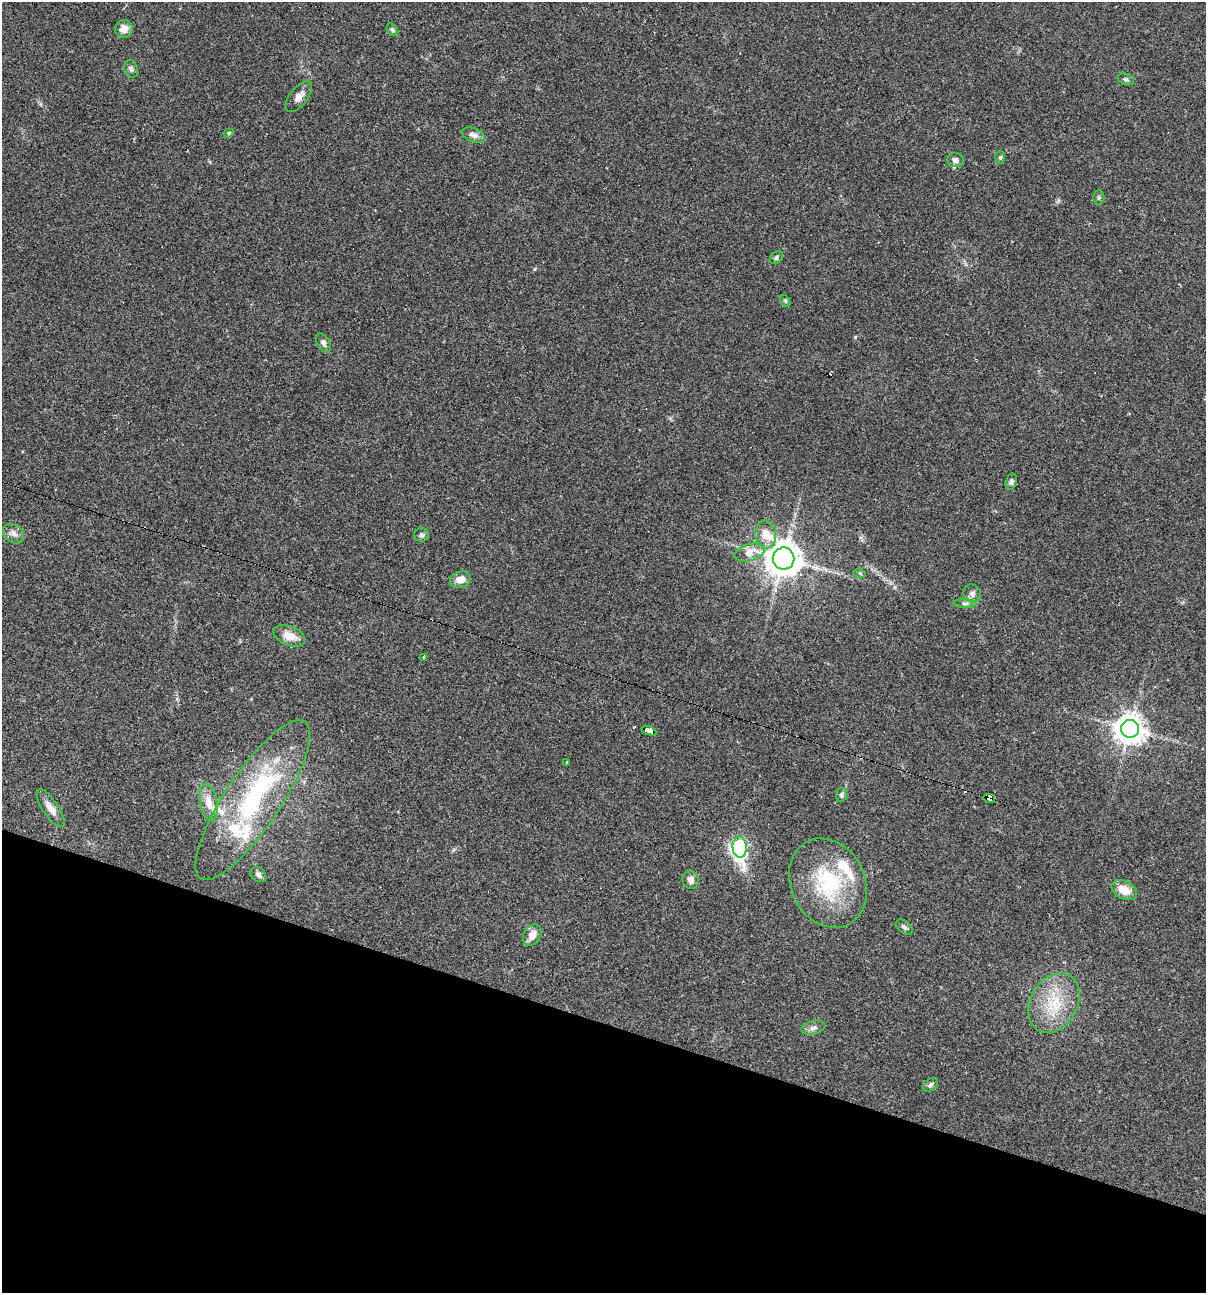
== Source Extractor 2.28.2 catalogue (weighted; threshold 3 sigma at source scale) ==
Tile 15 of 4 x 4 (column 3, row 4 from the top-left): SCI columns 2655-3858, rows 1-1291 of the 5184 x 5165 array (HDU 1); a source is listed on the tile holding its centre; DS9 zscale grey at full resolution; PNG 1208 x 1295 px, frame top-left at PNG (2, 2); each listed source drawn as its Kron ellipse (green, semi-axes under 4 px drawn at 4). Shown black and unused: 21% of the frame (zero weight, under 2 of 3 exposures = <1% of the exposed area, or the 3 px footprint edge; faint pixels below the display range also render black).
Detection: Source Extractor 2.28.2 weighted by HDU 2 'WHT'; one run over the whole footprint, this tile lists its part. Background 0.0493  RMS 0.005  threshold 0.0227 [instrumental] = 3 sigma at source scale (4.5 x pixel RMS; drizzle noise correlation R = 1.50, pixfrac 1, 0.05/0.05 arcsec/px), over >= 5 px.
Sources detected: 54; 1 inside a brighter object's white glare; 5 cosmic-ray / hot-pixel residue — neither listed nor drawn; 5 inside a brighter listed object's ellipse — not listed separately; the other 43 listed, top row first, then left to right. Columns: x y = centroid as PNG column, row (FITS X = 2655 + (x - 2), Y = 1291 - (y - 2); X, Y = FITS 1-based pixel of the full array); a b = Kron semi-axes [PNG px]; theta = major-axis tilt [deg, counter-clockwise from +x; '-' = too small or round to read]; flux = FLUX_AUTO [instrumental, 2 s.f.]
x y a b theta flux
124 29 9 8 - 4.4
392 30 7 5 -50 1
131 69 9 6 -71 1.6
1126 79 8 5 -22 1.1
299 96 18 9 51 3.7
229 133 5 4 - 0.62
473 135 12 7 -18 2.9
1000 157 6 5 - 0.82
956 160 8 7 - 2.2
1099 198 7 5 89 0.91
776 258 7 5 42 1.1
785 301 6 4 -61 0.77
323 343 10 6 -60 1.9
1011 482 8 5 74 1.4
14 533 11 8 -38 3
766 534 14 10 -86 7.3
421 535 7 7 - 1.4
750 552 15 8 14 8.1
783 559 11 11 - 910
860 574 6 4 -20 0.56
461 579 11 8 15 4.9
972 594 9 9 - 2.2
965 604 11 4 -2 1.3
289 636 16 9 -21 6.9
423 658 3 3 - 2.4
1130 729 9 9 - 650
649 731 8 4 -16 55
567 762 3 3 - 0.56
842 795 7 5 75 1.2
989 798 6 4 -17 120
253 800 94 28 56 74
208 802 18 9 -79 6.5
50 808 22 7 -56 4.9
740 847 10 7 -86 130
258 875 9 6 -39 1.6
691 880 9 8 - 2.5
828 883 46 37 -65 44
1124 890 14 9 -29 8.1
904 927 10 6 -36 1.5
532 935 11 8 57 4.4
1054 1003 31 23 61 22
813 1028 12 6 15 2
930 1085 9 5 33 1.3
Overlapping masked pixels (flux is a lower limit): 2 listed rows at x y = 649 731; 989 798